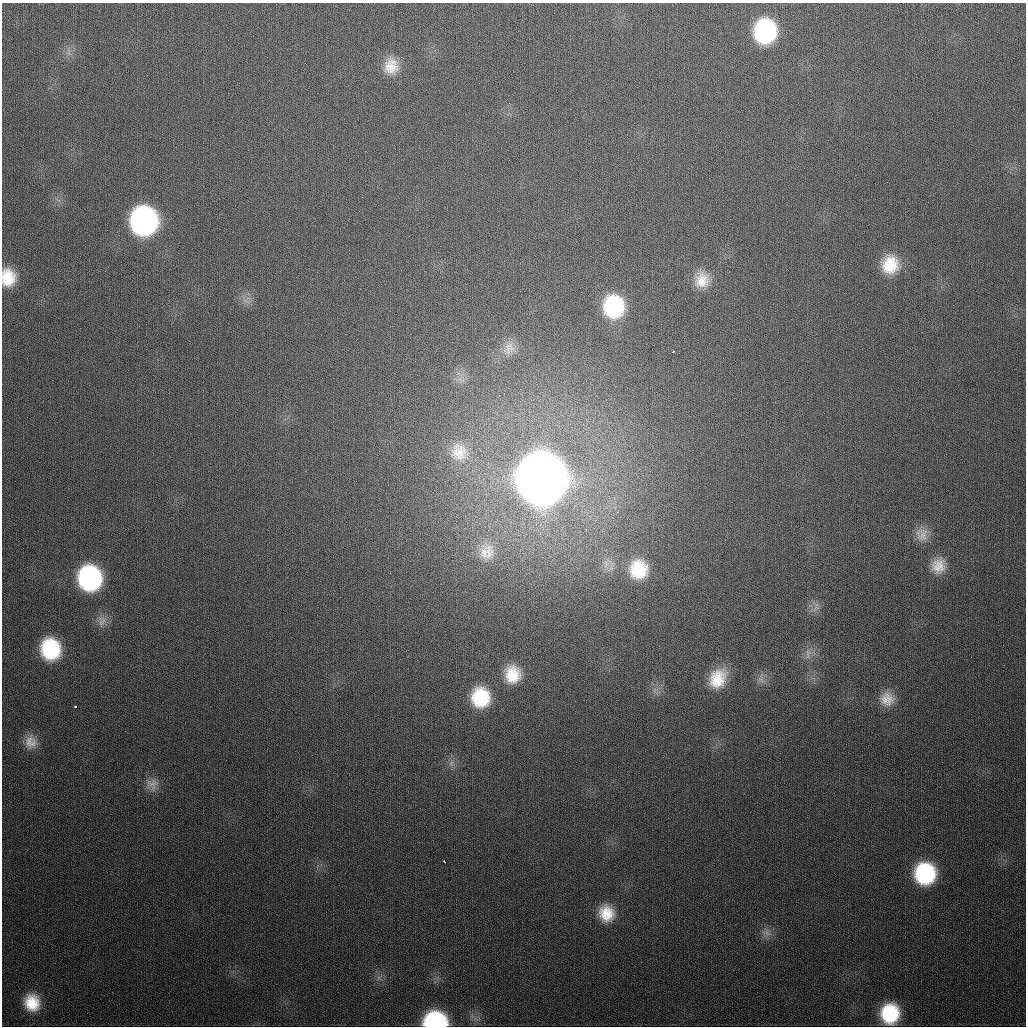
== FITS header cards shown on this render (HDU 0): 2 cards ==
NAXIS1  =                 1024
NAXIS2  =                 1024

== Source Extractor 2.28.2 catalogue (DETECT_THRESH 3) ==
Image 1024 x 1024 px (HDU 0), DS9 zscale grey, 1 PNG px = 1 image px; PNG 1028 x 1028 px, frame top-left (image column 1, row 1024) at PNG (2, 3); no overlay
Background 344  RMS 13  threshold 39.5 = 3 sigma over >= 5 px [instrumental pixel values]
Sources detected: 35; all 35 listed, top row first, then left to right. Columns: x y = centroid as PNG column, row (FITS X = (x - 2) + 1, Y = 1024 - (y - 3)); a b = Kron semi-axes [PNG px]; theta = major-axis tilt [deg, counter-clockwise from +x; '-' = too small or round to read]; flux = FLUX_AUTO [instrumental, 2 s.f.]
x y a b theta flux
765 31 21 18 85 1.0e+05
391 66 22 19 83 2.0e+04
144 221 21 19 -84 2.7e+05
890 265 22 20 80 3.2e+04
8 277 18 14 -87 2.4e+04
702 280 21 19 70 2.0e+04
614 307 23 21 -84 7.6e+04
509 348 21 15 56 1.4e+04
673 352 3 3 - 2.0e+03
460 379 9 3 -31 2.5e+03
459 452 25 23 -60 2.5e+04
541 478 24 22 -88 6.8e+06
922 535 19 17 -71 1.4e+04
486 551 27 22 -85 2.7e+04
938 566 22 19 66 1.8e+04
638 569 27 26 - 4.6e+04
90 578 21 19 -78 1.5e+05
102 621 16 11 67 8.5e+03
50 649 20 18 -75 7.0e+04
808 654 18 6 86 5.9e+03
512 674 19 17 -85 2.6e+04
718 679 23 17 59 2.9e+04
480 697 20 18 -83 4.8e+04
887 699 18 18 - 1.6e+04
75 706 3 3 - 1.6e+03
31 742 18 16 -85 1.3e+04
451 763 9 4 67 2.9e+03
152 784 17 17 - 1.1e+04
444 861 3 2 - 2.0e+03
925 873 19 18 - 8.8e+04
606 913 21 18 -77 2.6e+04
767 932 14 10 -10 7.5e+03
32 1003 20 17 -75 2.9e+04
890 1014 18 16 86 5.8e+04
435 1021 18 13 -1 1.3e+05
At the frame edge (FLAGS 8, measured only in part): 2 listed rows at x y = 8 277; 435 1021